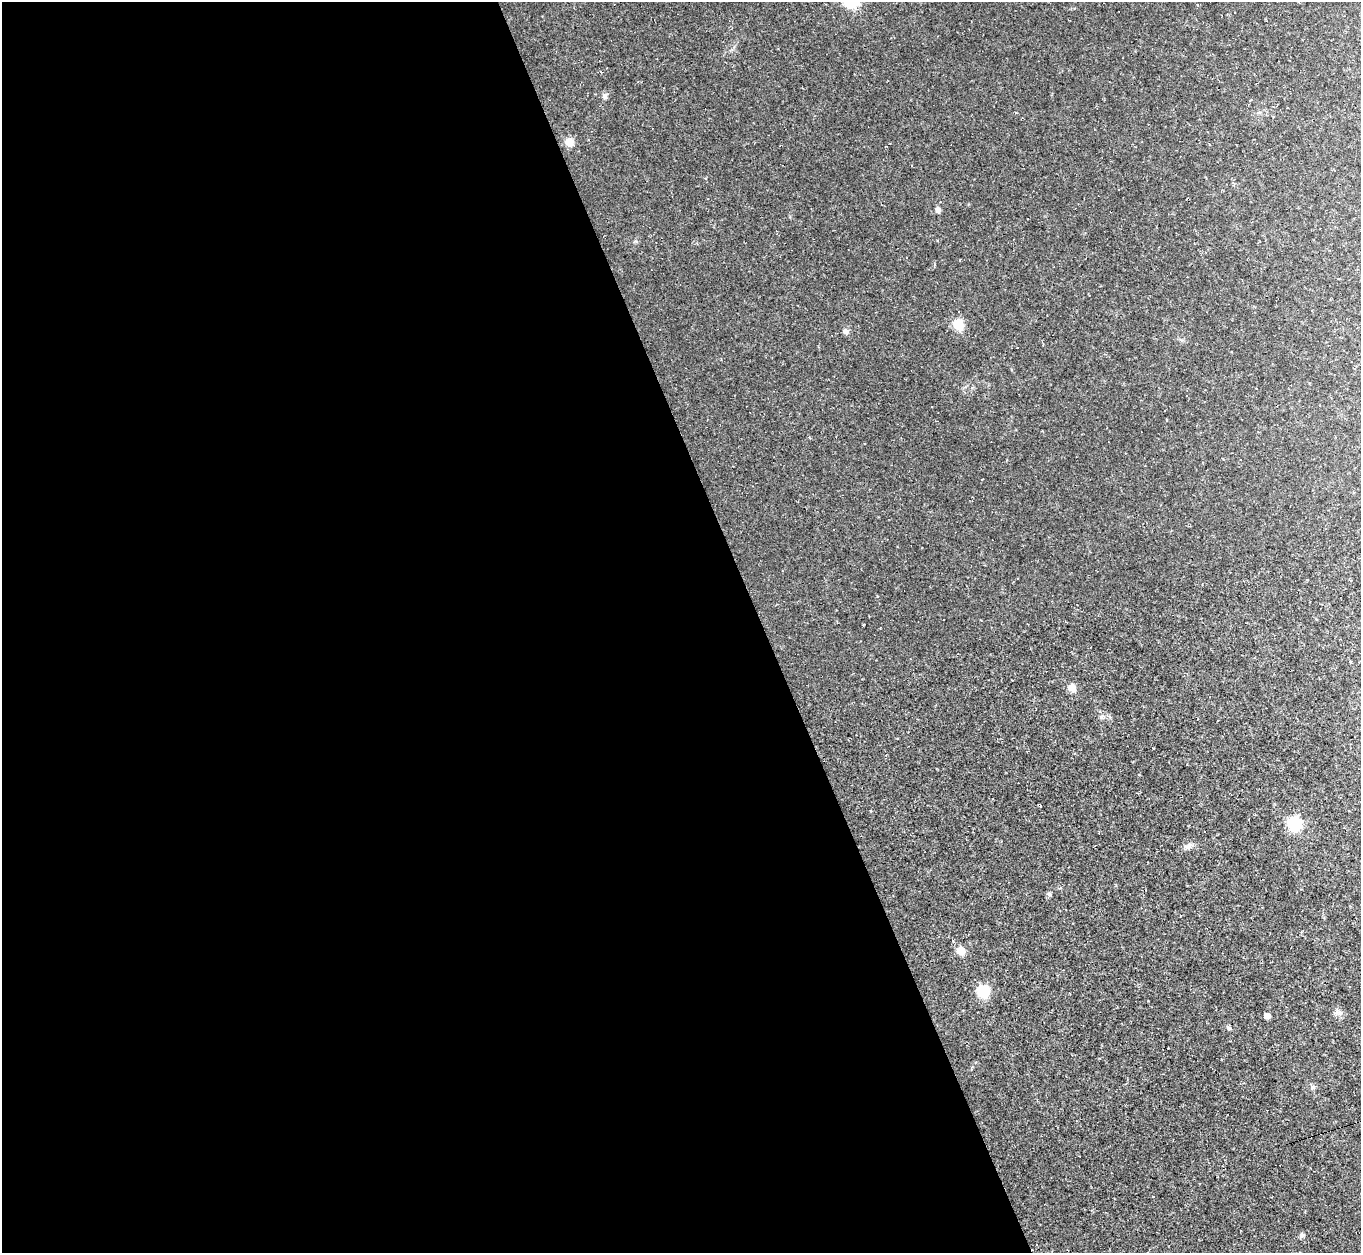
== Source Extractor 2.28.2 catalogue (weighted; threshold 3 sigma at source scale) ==
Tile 9 of 4 x 4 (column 1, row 3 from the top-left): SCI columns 1-1359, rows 1524-2774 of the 5437 x 5422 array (HDU 1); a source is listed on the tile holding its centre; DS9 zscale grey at full resolution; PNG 1363 x 1255 px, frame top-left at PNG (2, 2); no overlay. Shown black and unused: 56% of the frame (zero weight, under 2 of 3 exposures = <1% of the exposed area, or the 3 px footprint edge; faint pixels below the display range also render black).
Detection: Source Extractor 2.28.2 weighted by HDU 2 'WHT'; one run over the whole footprint, this tile lists its part. Background 0.052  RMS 0.007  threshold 0.0317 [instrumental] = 3 sigma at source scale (4.5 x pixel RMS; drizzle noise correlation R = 1.50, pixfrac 1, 0.05/0.05 arcsec/px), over >= 5 px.
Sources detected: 31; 10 cosmic-ray / hot-pixel residue — not listed; the other 21 listed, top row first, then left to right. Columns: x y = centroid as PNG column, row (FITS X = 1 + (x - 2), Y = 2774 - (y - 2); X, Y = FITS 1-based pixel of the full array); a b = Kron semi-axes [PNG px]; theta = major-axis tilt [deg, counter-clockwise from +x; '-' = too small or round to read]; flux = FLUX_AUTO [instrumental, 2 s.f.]
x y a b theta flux
1197 5 4 3 - 0.54
605 96 9 7 -88 2.2
1016 112 4 3 - 0.54
569 142 10 9 - 6.6
938 210 7 6 - 2.6
958 325 9 8 - 16
846 331 6 6 - 3.1
1165 410 2 2 - 0.47
1072 688 8 7 - 6.8
1102 716 7 4 18 1.4
1294 824 10 9 - 36
1188 846 11 7 19 3.4
1049 894 6 6 - 1.4
961 951 7 6 - 12
983 991 8 8 - 30
1339 1012 13 7 -21 3.2
1267 1016 5 4 - 4.2
1229 1028 8 5 -53 1.4
1312 1087 8 6 19 1.8
1153 1197 3 3 - 0.55
1302 1235 5 5 - 2.3
Unlisted compact peaks at least as high as the median listed source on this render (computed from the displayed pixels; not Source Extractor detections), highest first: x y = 636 241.